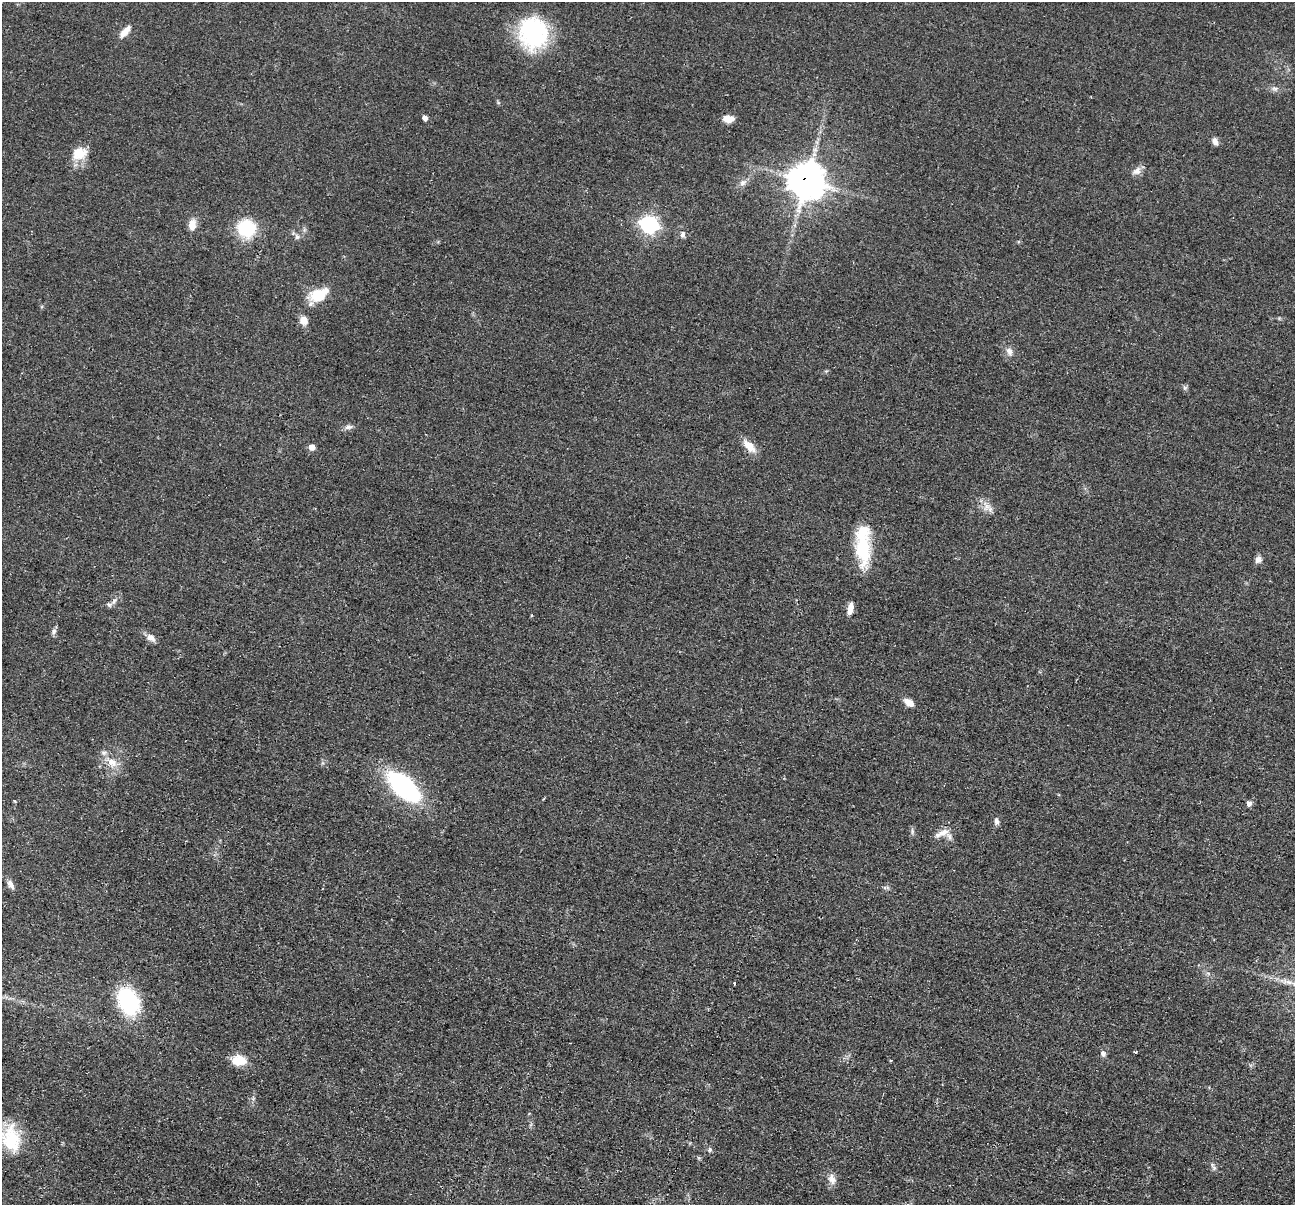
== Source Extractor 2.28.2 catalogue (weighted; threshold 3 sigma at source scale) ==
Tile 7 of 4 x 4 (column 3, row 2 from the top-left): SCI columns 2598-3890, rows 2666-3868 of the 5195 x 5211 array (HDU 1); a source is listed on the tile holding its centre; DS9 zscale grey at full resolution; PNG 1297 x 1207 px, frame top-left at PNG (2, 2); no overlay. Shown black and unused: <1% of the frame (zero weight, under 2 of 3 exposures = <1% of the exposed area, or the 3 px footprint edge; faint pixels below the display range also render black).
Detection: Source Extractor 2.28.2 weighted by HDU 2 'WHT'; one run over the whole footprint, this tile lists its part. Background 0.0452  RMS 0.0086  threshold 0.0386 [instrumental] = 3 sigma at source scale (4.5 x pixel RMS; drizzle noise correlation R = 1.50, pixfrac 1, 0.05/0.05 arcsec/px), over >= 5 px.
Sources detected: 50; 3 inside a brighter listed object's ellipse — not listed separately; the other 47 listed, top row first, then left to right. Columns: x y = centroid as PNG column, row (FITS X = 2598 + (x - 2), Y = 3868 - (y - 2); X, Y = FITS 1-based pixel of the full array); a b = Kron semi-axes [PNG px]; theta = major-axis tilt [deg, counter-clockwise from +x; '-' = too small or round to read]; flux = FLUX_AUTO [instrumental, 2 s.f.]
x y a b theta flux
125 32 17 7 47 7.9
533 33 34 30 -80 93
1275 89 9 6 -17 2.8
425 118 5 5 - 3.3
728 119 11 7 -5 9.4
1215 141 10 6 -68 3.9
79 153 19 16 12 16
1137 171 14 8 32 5.1
807 181 12 11 - 1600
743 182 11 7 34 4.1
192 225 13 8 82 8.4
649 225 8 7 - 220
246 228 16 15 - 49
682 234 9 7 74 2.8
297 237 7 5 -75 2.2
319 295 21 12 26 26
303 320 11 10 - 6.4
1009 351 11 7 -66 4.6
1185 388 6 6 - 1.7
348 427 12 6 5 3.3
749 446 20 9 -47 11
312 447 6 6 - 6.8
987 507 13 11 -77 7.1
863 548 41 19 88 43
1258 560 9 8 - 3.7
114 601 11 4 46 2.8
850 609 15 6 80 6.6
532 615 3 3 - 1.1
54 631 8 6 65 2.6
151 638 11 8 -30 5.7
909 702 13 7 -33 6.4
112 762 16 10 -30 10
404 787 25 12 -42 190
14 801 5 3 - 0.75
1249 803 6 6 - 3.4
996 821 9 6 -78 2.9
943 833 17 9 24 7.9
10 884 14 7 -56 4
735 983 3 3 - 7
129 1001 25 18 -65 83
1136 1052 3 2 - 1.2
1103 1054 9 7 -66 2.8
239 1060 17 12 -4 16
11 1139 33 22 -79 36
710 1149 7 6 - 1.8
1214 1168 8 5 -59 2
832 1179 14 9 -74 6.3
Overlapping masked pixels (flux is a lower limit): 1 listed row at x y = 807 181
Isophote crosses this tile's border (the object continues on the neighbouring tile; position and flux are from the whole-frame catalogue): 1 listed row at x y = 11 1139